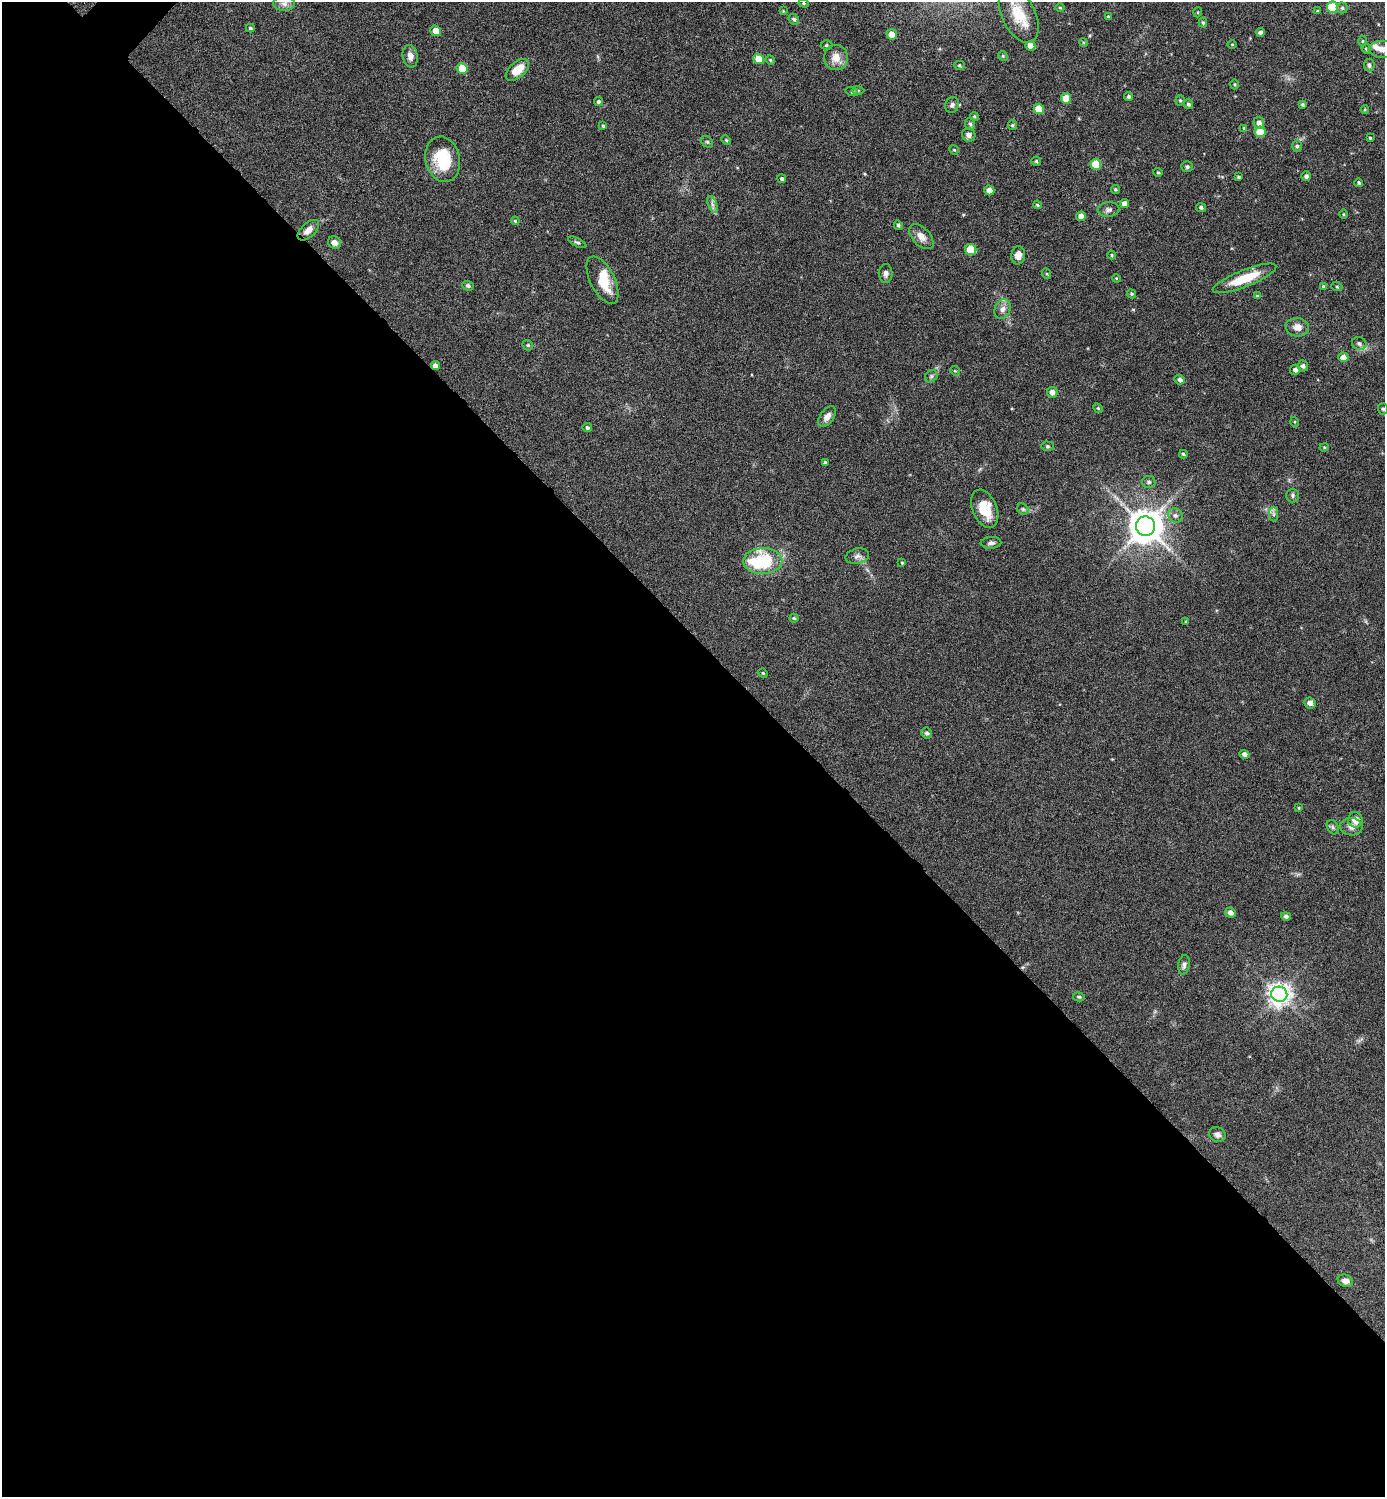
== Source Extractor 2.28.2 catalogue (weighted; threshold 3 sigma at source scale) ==
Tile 14 of 4 x 4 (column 2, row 4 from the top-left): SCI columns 1539-2921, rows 4-1498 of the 5985 x 5984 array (HDU 1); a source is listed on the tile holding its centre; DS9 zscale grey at full resolution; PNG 1387 x 1499 px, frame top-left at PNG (2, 2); each listed source drawn as its Kron ellipse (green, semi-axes under 4 px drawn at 4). Shown black and unused: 58% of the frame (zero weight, under 4 of 8 exposures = <1% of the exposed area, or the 3 px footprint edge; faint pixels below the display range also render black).
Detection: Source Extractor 2.28.2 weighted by HDU 2 'WHT'; one run over the whole footprint, this tile lists its part. Background 0.121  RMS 0.0053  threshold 0.0215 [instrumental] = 3 sigma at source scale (4.09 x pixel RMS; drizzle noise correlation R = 1.36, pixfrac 0.8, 0.05/0.05 arcsec/px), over >= 5 px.
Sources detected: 145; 1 inside a brighter object's white glare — neither listed nor drawn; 1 inside a brighter listed object's ellipse — not listed separately; the other 143 listed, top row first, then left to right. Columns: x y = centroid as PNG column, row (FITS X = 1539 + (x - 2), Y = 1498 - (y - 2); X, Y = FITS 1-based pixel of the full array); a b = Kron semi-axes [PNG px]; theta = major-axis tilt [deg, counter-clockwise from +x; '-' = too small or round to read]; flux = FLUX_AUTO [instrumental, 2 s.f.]
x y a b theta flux
804 3 5 4 - 0.69
284 4 11 7 0 2.3
1332 7 6 5 - 19
1060 8 4 3 - 0.43
1342 8 5 5 - 0.8
783 11 4 4 - 0.45
1318 11 3 3 - 0.48
1198 12 5 3 - 0.42
1019 14 30 16 -64 16
1108 17 4 4 - 0.73
794 19 6 4 -45 1
1203 23 5 4 - 0.79
250 28 4 3 - 0.74
436 31 6 5 - 5.3
1261 32 4 4 - 1.5
892 34 5 5 - 4.2
1363 41 5 3 - 0.49
1083 42 4 3 - 0.52
1232 44 4 3 - 0.43
826 45 6 4 -1 0.77
1030 46 5 5 - 4.9
1366 49 5 4 - 0.69
1383 49 14 8 -1 3.9
410 56 11 7 -79 3.1
1003 56 5 4 - 0.66
836 58 12 12 - 5
759 59 5 5 - 9
770 60 5 4 - 0.64
959 65 5 4 - 0.65
1369 65 6 5 - 1.3
462 68 6 5 - 9.4
517 70 14 8 40 8.7
1235 84 5 3 - 0.52
858 90 6 4 1 0.72
852 92 6 4 -18 0.67
1129 97 4 4 - 0.9
1066 98 5 5 - 8.9
1180 100 5 4 - 0.67
598 102 5 4 - 0.95
1188 104 5 4 - 1.1
1302 104 4 4 - 0.72
952 105 8 7 - 1.5
1039 109 5 5 - 9
1365 109 4 4 - 0.52
974 116 4 3 - 0.47
1259 123 6 5 - 2.5
970 124 6 5 - 0.91
1012 125 5 4 - 0.62
603 126 4 4 - 0.7
1244 128 4 3 - 0.46
1260 132 5 5 - 11
969 135 7 6 - 2
1370 138 3 3 - 0.53
726 140 5 4 - 0.55
707 142 6 5 - 0.76
1297 146 5 5 - 0.91
954 150 5 4 - 0.49
443 159 23 17 -77 20
1036 161 4 4 - 0.72
1096 164 5 5 - 11
1187 167 6 5 - 0.96
1158 172 4 4 - 0.55
1306 176 5 4 - 1.3
1238 177 4 3 - 0.61
782 179 4 4 - 0.84
1359 183 4 3 - 0.77
1115 189 4 4 - 0.74
989 190 5 4 - 3.1
712 204 9 4 -71 1.5
1124 204 4 4 - 2.6
1037 205 4 3 - 0.62
1201 207 5 4 - 1.1
1109 210 11 7 7 1.7
1343 214 5 3 - 0.41
1081 216 5 4 - 3.4
515 221 4 3 - 0.46
898 225 5 4 - 0.94
308 230 13 7 42 3.5
921 237 15 9 -47 3.9
334 242 7 6 - 2.7
577 242 10 4 -26 0.96
971 250 6 5 - 15
1018 255 9 7 83 3.2
1112 255 4 4 - 0.52
886 274 9 6 -87 1.8
1047 274 5 3 - 0.52
1116 278 4 3 - 0.41
1244 278 34 8 21 15
603 280 26 12 -63 12
468 286 5 5 - 1.2
1323 286 4 4 - 0.67
1337 287 5 3 - 0.49
1131 294 5 4 - 0.66
1257 296 4 4 - 0.51
1002 309 10 7 66 2.5
1297 327 12 9 -8 4.1
1359 343 7 6 - 1.6
528 345 6 5 - 0.6
1343 357 5 5 - 4
435 366 4 4 - 2
1303 366 5 5 - 1.4
1295 370 5 5 - 1.6
955 371 5 4 - 0.48
931 376 7 5 46 0.97
1180 379 5 5 - 1.4
1052 392 5 5 - 2.6
1098 408 5 4 - 0.6
1383 409 6 5 - 0.98
827 417 12 6 53 2.8
1295 422 5 3 - 0.38
587 427 4 4 - 0.83
1048 446 6 4 -2 0.77
1324 447 4 3 - 0.54
1183 454 4 3 - 0.7
825 462 4 4 - 0.61
1149 482 7 6 - 1.2
1293 495 7 6 - 1.2
985 509 20 12 -68 11
1023 509 6 5 - 0.82
1273 514 7 4 -90 1
1175 515 8 7 - 1.7
1145 526 9 9 - 1100
991 543 10 5 4 1.6
857 556 12 7 13 2.1
763 561 19 13 2 33
902 563 4 3 - 0.46
794 618 4 4 - 0.6
1186 622 4 3 - 0.48
763 673 5 4 - 0.5
1310 703 6 5 - 2.1
927 733 5 5 - 1
1244 754 5 4 - 1.7
1299 808 4 4 - 0.51
1355 820 8 7 - 4.4
1333 827 7 5 -61 1.1
1351 827 11 8 -3 2.7
1230 912 5 5 - 2.1
1286 916 5 4 - 1.2
1184 965 10 5 81 1.4
1279 994 8 7 - 360
1079 997 6 4 -13 0.79
1217 1135 8 7 - 1.9
1345 1281 8 6 -22 2.5
Overlapping masked pixels (flux is a lower limit): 1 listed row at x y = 435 366
Isophote crosses this tile's border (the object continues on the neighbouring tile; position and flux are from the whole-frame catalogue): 2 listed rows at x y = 1019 14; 1383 49